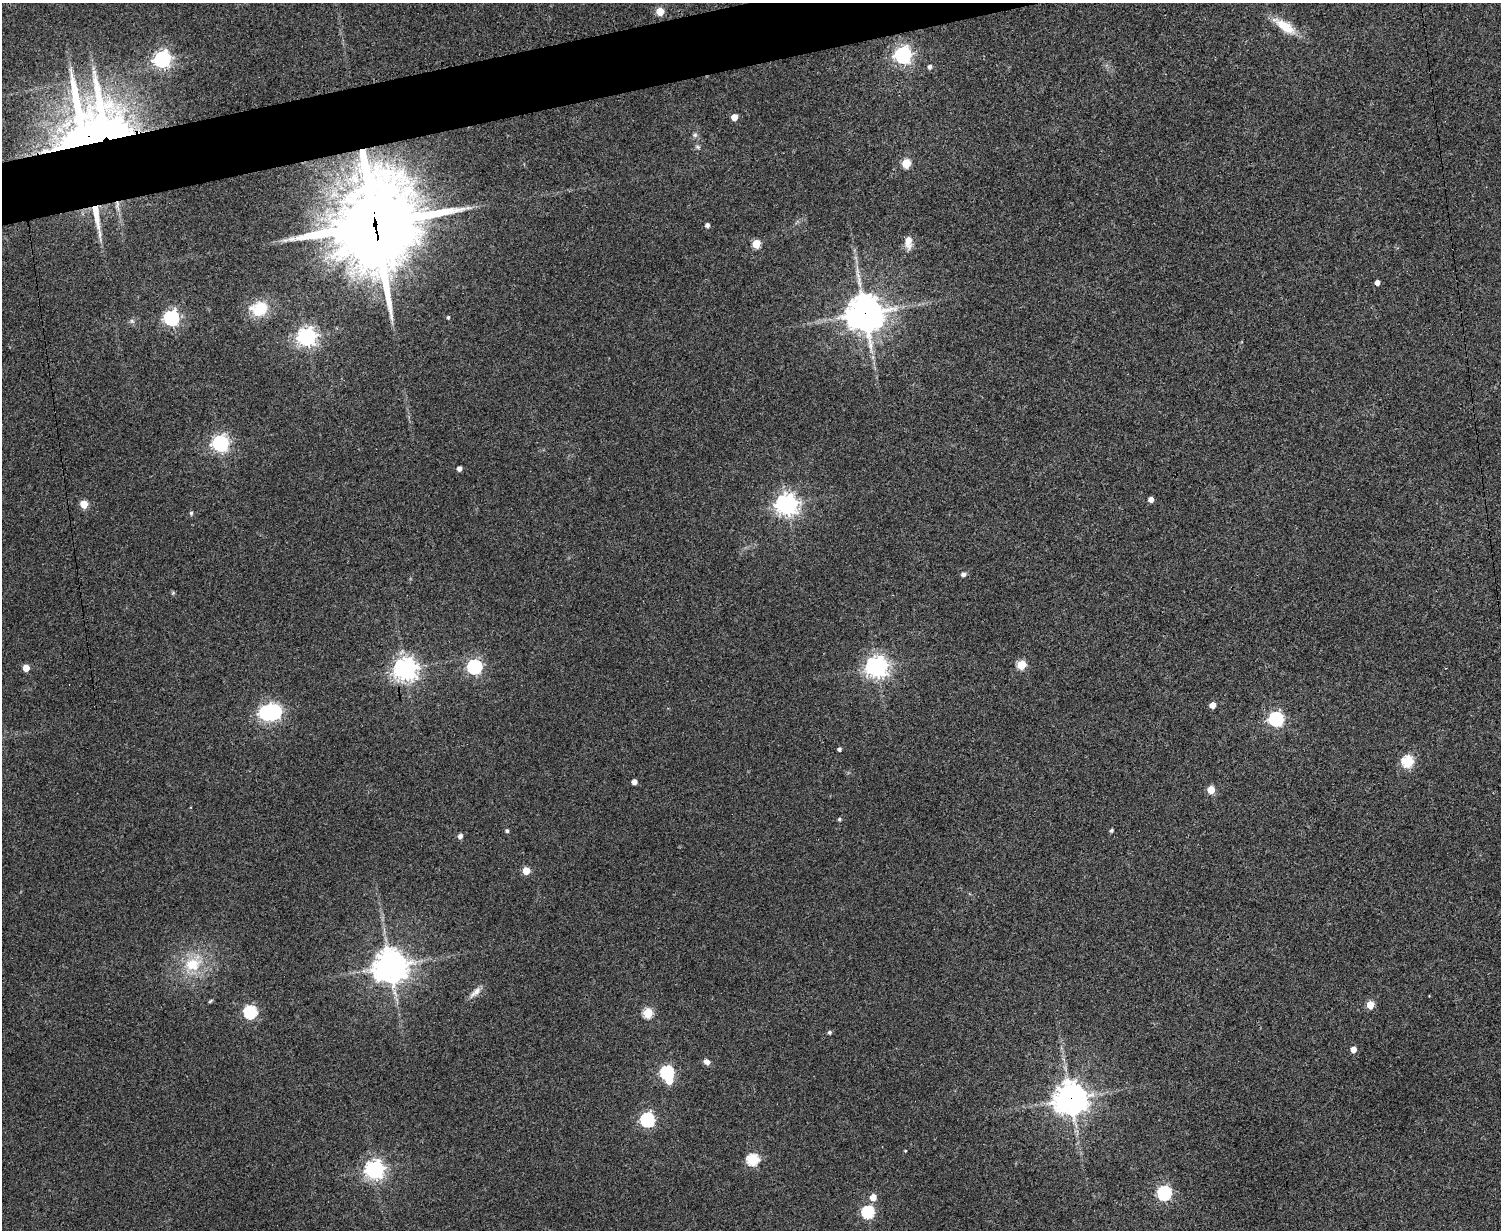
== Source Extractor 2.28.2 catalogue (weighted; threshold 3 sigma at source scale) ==
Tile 8 of 3 x 4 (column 2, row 3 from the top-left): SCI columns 1659-3157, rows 1232-2459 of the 4918 x 4927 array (HDU 1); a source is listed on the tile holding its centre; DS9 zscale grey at full resolution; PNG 1503 x 1232 px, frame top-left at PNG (2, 3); no overlay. Shown black and unused: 3% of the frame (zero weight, under 3 of 4 exposures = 2% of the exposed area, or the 3 px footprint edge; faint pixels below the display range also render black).
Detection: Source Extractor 2.28.2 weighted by HDU 2 'WHT'; one run over the whole footprint, this tile lists its part. Background 0.0787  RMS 0.0057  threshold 0.0256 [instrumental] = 3 sigma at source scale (4.5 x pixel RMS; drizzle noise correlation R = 1.50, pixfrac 1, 0.05/0.05 arcsec/px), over >= 5 px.
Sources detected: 67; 2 inside a brighter object's white glare — not listed; the other 65 listed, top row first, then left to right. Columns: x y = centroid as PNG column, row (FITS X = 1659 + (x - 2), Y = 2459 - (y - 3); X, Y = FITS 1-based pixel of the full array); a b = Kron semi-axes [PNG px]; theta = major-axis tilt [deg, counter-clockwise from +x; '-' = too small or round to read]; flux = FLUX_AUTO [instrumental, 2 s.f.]
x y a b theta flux
660 11 5 5 - 18
1285 26 30 11 -34 14
903 55 7 7 - 220
162 59 6 6 - 200
930 67 5 4 - 1.8
734 117 5 5 - 8
96 130 53 48 -1 570
695 135 7 6 - 1.4
698 147 8 5 -27 1.1
906 163 5 5 - 23
96 216 38 7 -80 11
375 225 33 29 85 5700
707 225 4 4 - 2.1
908 242 17 9 -89 4.7
756 244 5 5 - 22
1377 282 4 4 - 3.1
259 309 21 16 17 18
865 313 12 11 - 1300
448 317 4 3 - 0.92
171 318 6 6 - 160
132 321 6 5 - 1.1
307 336 7 7 - 280
220 443 6 6 - 200
459 468 4 4 - 2.9
1151 499 4 4 - 3.6
84 504 5 5 - 16
787 504 7 7 - 420
191 513 5 4 - 0.98
963 574 6 5 - 2
1021 665 5 5 - 27
474 667 6 6 - 120
877 667 7 7 - 410
26 668 5 4 - 8.3
405 669 8 7 - 470
1212 705 5 4 - 6.5
267 712 6 6 - 130
1276 719 6 6 - 130
839 749 4 3 - 1.4
1408 761 6 6 - 58
634 782 4 4 - 3.7
1211 790 5 5 - 15
839 819 4 4 - 0.89
1111 830 4 4 - 1.3
507 831 4 4 - 1.1
460 836 6 6 - 1.7
526 871 5 5 - 15
193 964 24 19 13 20
390 966 11 10 - 980
475 992 20 7 42 3.9
210 1001 7 3 36 0.71
1370 1005 5 5 - 15
250 1012 6 6 - 74
648 1013 5 5 - 34
830 1032 5 4 - 1.2
1353 1049 4 4 - 6.1
707 1062 6 5 - 3.6
667 1072 6 6 - 90
1071 1099 10 10 - 920
647 1120 6 6 - 110
905 1151 3 3 - 0.44
753 1159 6 6 - 60
375 1170 7 7 - 300
1164 1193 6 6 - 120
873 1197 5 5 - 6.6
868 1212 6 6 - 71
Overlapping masked pixels (flux is a lower limit): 5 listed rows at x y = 96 130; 96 216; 375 225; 865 313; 1071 1099